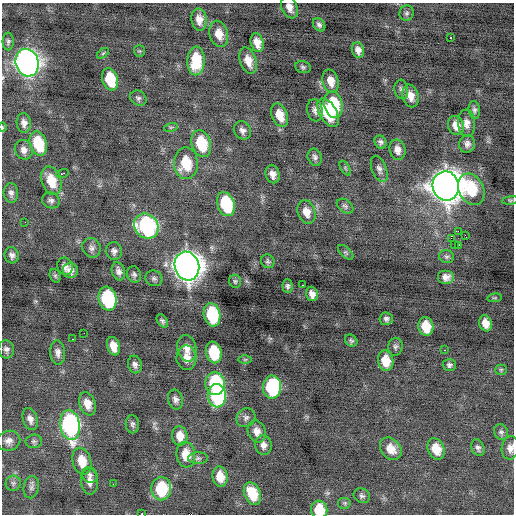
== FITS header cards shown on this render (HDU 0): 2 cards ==
NAXIS1  =                  512 / Axis length
NAXIS2  =                  512 / Axis length

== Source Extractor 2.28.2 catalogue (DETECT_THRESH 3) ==
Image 512 x 512 px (HDU 0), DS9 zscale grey, 1 PNG px = 1 image px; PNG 516 x 516 px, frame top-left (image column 1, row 512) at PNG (2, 3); each listed source drawn as its Kron ellipse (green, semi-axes under 4 px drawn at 4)
Background -0.0891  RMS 0.83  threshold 2.48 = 3 sigma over >= 5 px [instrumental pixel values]
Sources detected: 134; all 134 listed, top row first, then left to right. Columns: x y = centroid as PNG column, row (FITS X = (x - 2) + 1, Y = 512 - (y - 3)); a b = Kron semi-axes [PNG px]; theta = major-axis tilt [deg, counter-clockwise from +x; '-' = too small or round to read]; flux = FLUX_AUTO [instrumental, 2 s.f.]
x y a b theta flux
289 7 11 8 -67 390
407 13 8 7 - 150
199 20 11 7 -83 460
319 25 7 5 -51 170
219 34 13 9 -75 650
451 38 3 3 - 430
8 41 9 5 -89 130
257 42 9 6 -74 540
358 50 8 6 -77 300
139 51 5 5 - 76
103 53 7 3 37 71
196 61 14 8 88 1700
248 61 14 8 -70 630
27 63 14 11 -74 39000
303 67 8 6 -17 120
110 79 11 7 -74 1900
331 81 12 8 -75 530
401 89 10 7 -83 180
411 96 11 7 -74 530
138 98 9 7 -36 160
333 105 13 9 -75 2400
315 110 11 7 -81 260
474 110 9 5 -83 160
328 113 15 8 -61 2400
280 115 12 8 -69 780
24 123 10 7 -82 300
466 123 14 8 -84 400
456 125 10 8 -70 550
2 127 5 3 - 54
171 127 7 4 18 95
242 130 9 8 - 270
381 142 7 5 -60 150
38 144 13 8 -71 2300
201 144 14 9 -74 2200
467 144 9 8 - 250
24 150 10 9 - 340
397 150 10 8 -77 390
315 157 9 7 -67 180
186 163 16 12 -89 1800
345 168 8 3 -59 85
379 169 14 7 -69 260
62 173 6 3 17 330
273 174 9 7 -76 330
51 181 15 9 -72 1300
446 186 14 13 - 98000
471 189 16 12 -61 2200
11 193 10 7 -88 210
51 200 9 7 -27 190
510 200 8 4 8 74
226 204 12 8 -71 3400
345 206 9 6 -37 150
306 212 12 8 -71 550
25 222 2 2 - 22
146 226 13 11 -50 8500
458 231 3 2 - 5900
465 235 2 2 - 180
451 238 3 2 - 650
455 244 2 2 - 120
458 245 2 2 - 1200
91 248 10 9 - 250
114 251 9 8 - 220
346 252 9 5 -43 110
12 255 8 7 - 240
446 257 7 6 - 140
268 261 7 6 - 120
65 266 9 7 -70 290
187 266 14 12 -73 76000
70 270 7 7 - 320
118 271 9 6 -73 250
134 274 8 7 - 160
55 276 7 5 -68 100
446 277 8 7 - 330
154 278 9 7 -24 150
235 281 6 6 - 100
303 285 2 2 - 96
288 286 7 5 -87 140
312 294 7 5 -73 290
495 298 7 3 5 52
107 299 12 8 -75 5300
212 315 12 8 -79 3600
386 319 6 6 - 170
162 321 7 4 -58 140
486 323 8 6 -72 530
426 327 9 7 -78 1200
84 333 2 2 - 68
73 339 2 2 - 160
351 341 7 5 -41 120
113 346 9 6 -74 590
395 347 9 7 80 150
187 348 13 9 -77 440
6 349 9 8 - 210
444 350 3 2 - 76
214 352 11 8 -79 2300
58 353 12 7 -84 300
186 358 12 10 -87 510
245 359 6 4 1 77
386 361 10 7 -80 980
135 364 9 7 -77 220
449 365 7 6 - 150
501 370 5 5 - 87
215 384 11 9 -84 4100
272 387 11 9 88 5500
217 396 11 9 -88 5800
175 399 10 7 -76 240
87 404 12 8 -71 610
246 418 10 9 - 220
30 419 11 7 -73 310
132 424 9 6 -86 150
70 425 15 9 -81 12000
257 431 11 9 -72 460
501 432 8 6 -61 160
180 436 9 7 -85 670
9 441 12 10 20 350
34 441 8 7 - 140
263 445 10 8 -87 320
478 448 9 6 -68 180
510 448 11 8 81 330
391 449 12 9 -49 720
436 449 11 8 -67 1000
186 455 13 9 -84 990
198 458 10 6 1 160
82 461 13 9 -76 1100
90 475 8 7 - 190
220 477 10 7 -80 800
89 481 13 8 -86 390
13 483 7 7 - 160
113 484 2 2 - 46
31 487 11 7 78 210
161 489 11 10 - 2800
252 494 12 8 -65 1400
362 496 8 7 - 160
345 503 7 6 - 110
319 510 9 8 - 1300
142 513 3 2 - 100
At the frame edge (FLAGS 8, measured only in part): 6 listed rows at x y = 289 7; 27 63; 2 127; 510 448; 319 510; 142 513